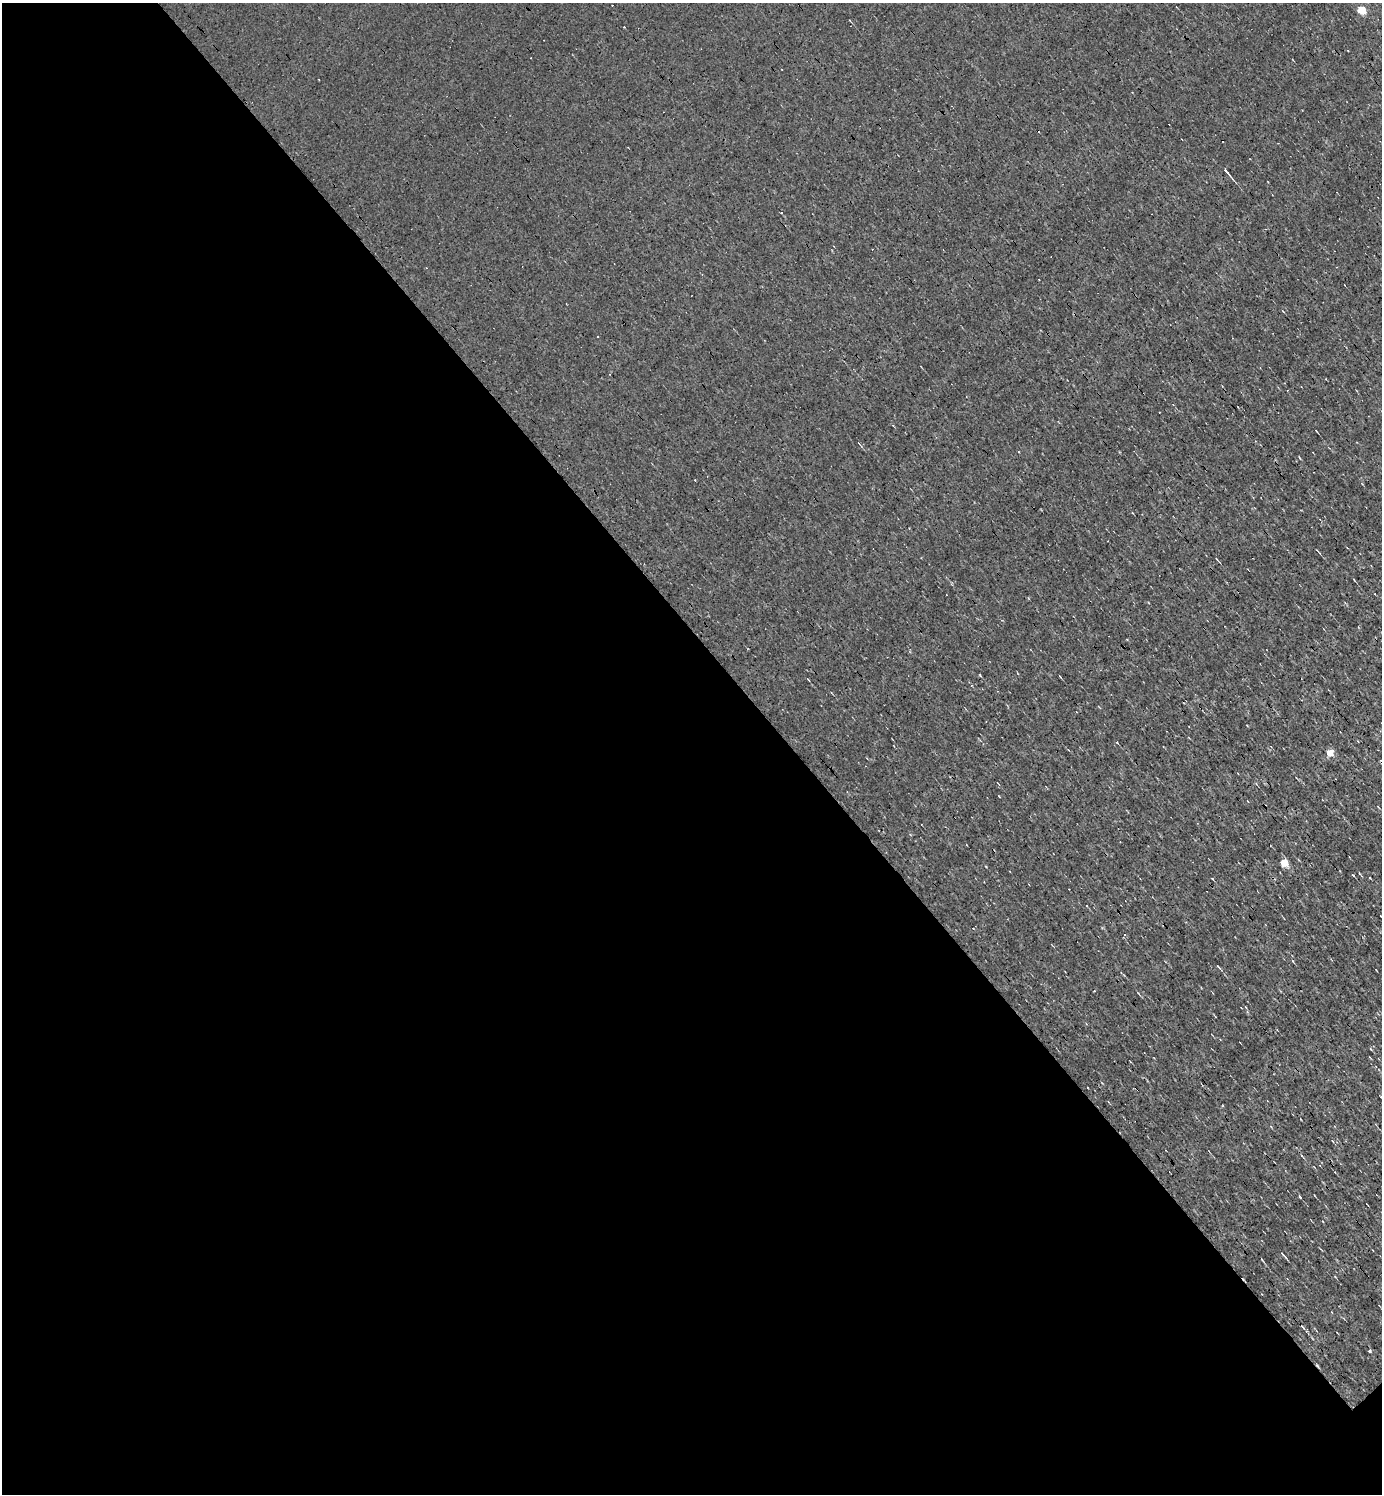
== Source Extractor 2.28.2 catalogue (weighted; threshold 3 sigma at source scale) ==
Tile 9 of 4 x 4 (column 1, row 3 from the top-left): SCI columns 153-1532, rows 1493-2984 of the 5968 x 5969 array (HDU 1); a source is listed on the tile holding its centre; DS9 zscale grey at full resolution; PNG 1384 x 1496 px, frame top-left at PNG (2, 3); no overlay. Shown black and unused: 57% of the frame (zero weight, under 3 of 4 exposures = <1% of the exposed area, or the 3 px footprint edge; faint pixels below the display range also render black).
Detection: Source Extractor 2.28.2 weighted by HDU 2 'WHT'; one run over the whole footprint, this tile lists its part. Background 0.00165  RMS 0.04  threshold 0.178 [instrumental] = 3 sigma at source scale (4.5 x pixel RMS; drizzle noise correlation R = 1.50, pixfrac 1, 0.05/0.05 arcsec/px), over >= 5 px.
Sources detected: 29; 9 cosmic-ray / hot-pixel residue — not listed; the other 20 listed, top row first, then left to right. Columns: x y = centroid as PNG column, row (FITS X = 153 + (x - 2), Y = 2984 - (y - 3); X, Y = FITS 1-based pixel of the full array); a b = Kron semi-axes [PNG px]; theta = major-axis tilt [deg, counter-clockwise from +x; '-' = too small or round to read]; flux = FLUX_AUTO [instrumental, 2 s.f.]
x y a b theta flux
1362 10 5 5 - 180
1227 172 13 3 -51 16
781 213 3 2 - 7.5
598 336 3 2 - 2.7
695 480 2 2 - 3.8
1318 551 6 2 -46 3.8
1217 559 4 2 - 3.1
972 685 3 3 - 5.8
997 691 4 2 - 2.7
1117 742 3 3 - 13
1330 752 5 4 - 97
1284 862 5 5 - 170
1370 878 3 2 - 4.6
1087 905 4 3 - 4.2
1218 966 7 3 -49 5.2
1094 991 3 2 - 3.1
1282 1254 7 3 -47 5.7
1262 1260 5 2 - 3.7
1303 1327 7 3 -53 5.9
1370 1351 3 3 - 13
Unlisted compact peaks at least as high as the median listed source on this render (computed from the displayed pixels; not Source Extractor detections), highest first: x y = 1353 875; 980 675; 999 796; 986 867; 1293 961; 1138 993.